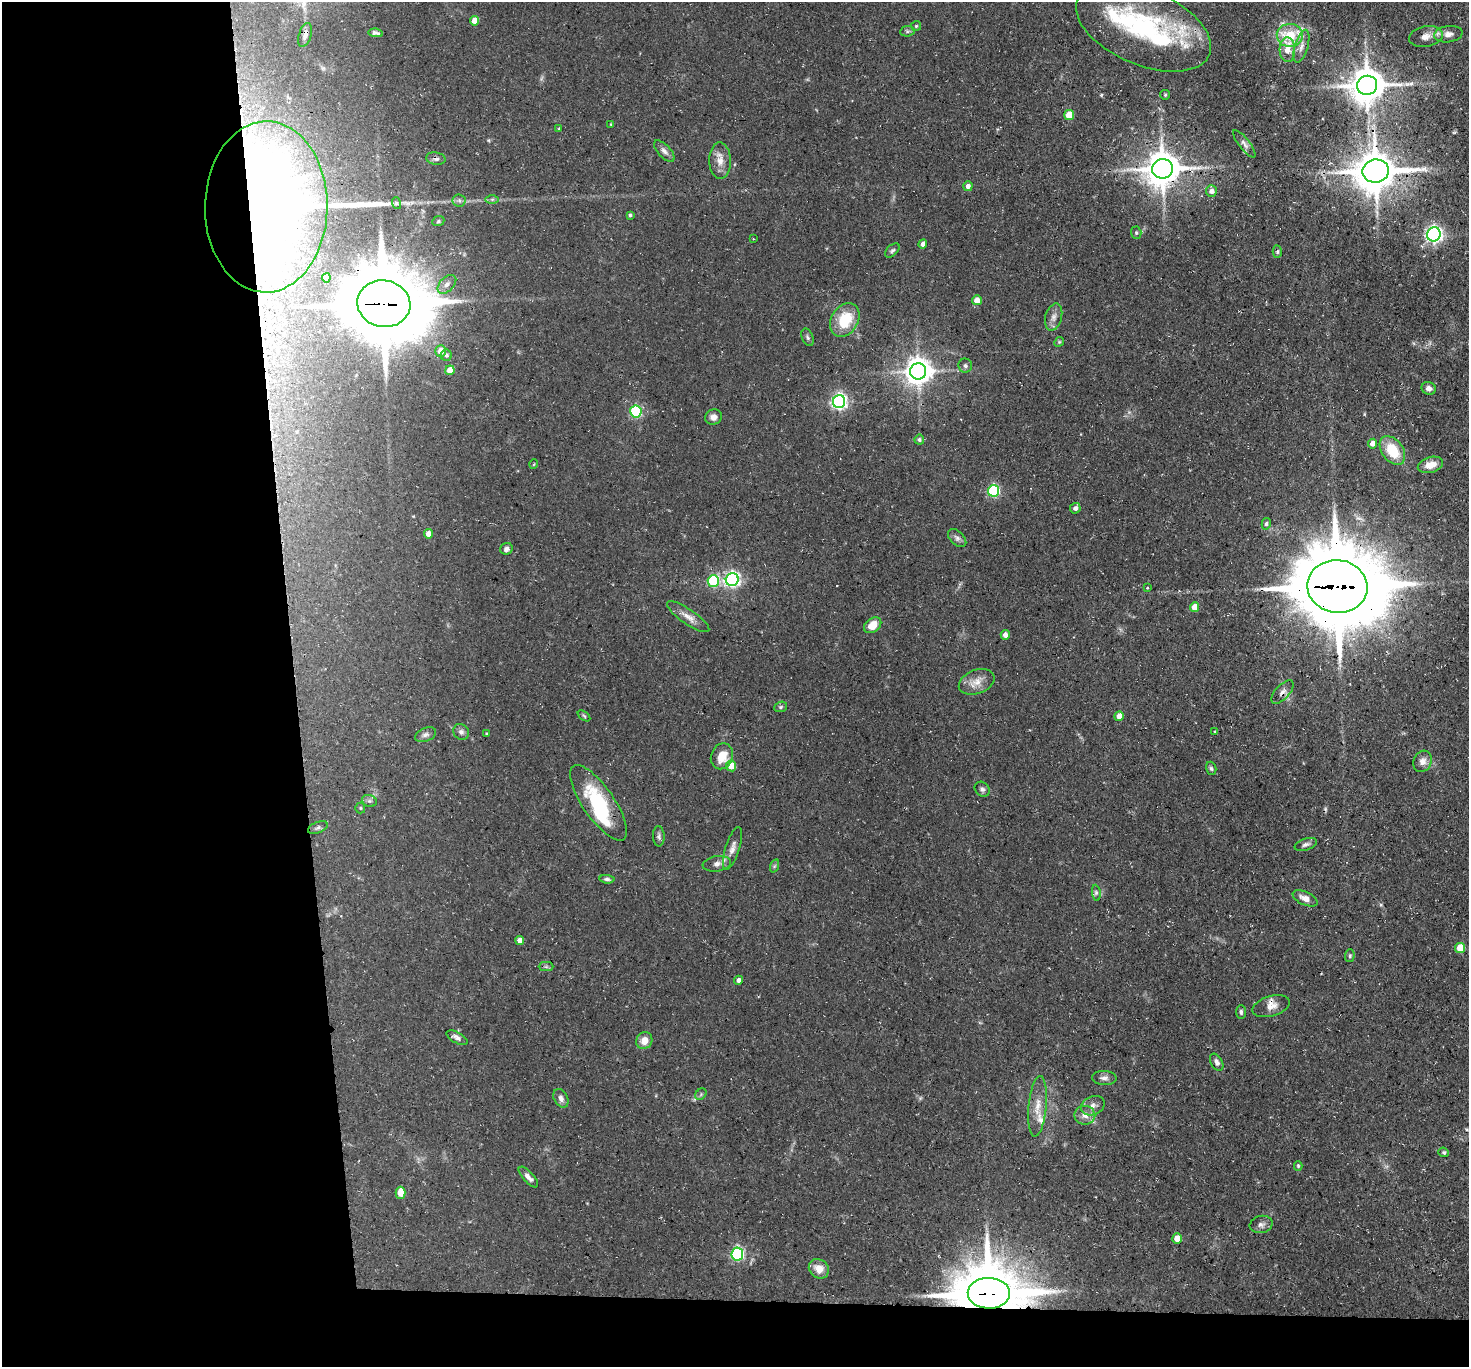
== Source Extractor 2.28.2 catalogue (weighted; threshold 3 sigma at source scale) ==
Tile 7 of 3 x 3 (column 1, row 3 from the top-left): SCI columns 1-1467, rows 156-1520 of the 4401 x 4372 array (HDU 1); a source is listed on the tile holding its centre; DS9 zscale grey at full resolution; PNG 1471 x 1369 px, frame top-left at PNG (2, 2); each listed source drawn as its Kron ellipse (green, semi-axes under 4 px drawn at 4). Shown black and unused: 23% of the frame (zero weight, under 3 of 4 exposures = <1% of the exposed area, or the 3 px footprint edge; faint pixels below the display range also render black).
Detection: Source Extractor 2.28.2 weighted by HDU 2 'WHT'; one run over the whole footprint, this tile lists its part. Background 0.0734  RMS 0.0054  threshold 0.0241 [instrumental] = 3 sigma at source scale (4.5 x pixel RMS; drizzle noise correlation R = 1.50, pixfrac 1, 0.05/0.05 arcsec/px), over >= 5 px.
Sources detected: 135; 2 inside a brighter object's white glare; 3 cosmic-ray / hot-pixel residue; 1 long thin detection or spike segment (spike, bleed or trail) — neither listed nor drawn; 6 inside a brighter listed object's ellipse — not listed separately; the other 123 listed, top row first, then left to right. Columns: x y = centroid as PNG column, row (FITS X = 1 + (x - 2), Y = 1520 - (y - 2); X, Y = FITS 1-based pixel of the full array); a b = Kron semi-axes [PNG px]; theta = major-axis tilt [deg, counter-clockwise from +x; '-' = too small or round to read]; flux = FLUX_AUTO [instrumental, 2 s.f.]
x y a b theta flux
475 21 5 4 - 7
916 26 5 5 - 0.67
1143 27 71 37 -23 85
907 31 7 5 6 1.1
376 33 7 3 -8 1.2
1448 34 14 8 8 3.9
305 35 12 6 73 2.7
1290 35 13 11 -2 20
1426 36 17 10 11 4.7
1301 46 17 6 73 3.9
1287 50 12 7 -88 6.8
1367 85 10 9 - 1300
1165 95 5 4 - 0.64
1069 115 5 5 - 14
611 124 4 2 - 0.39
559 128 3 3 - 0.49
1244 144 17 5 -52 2.3
664 151 13 6 -47 2.4
436 159 10 6 -9 1.5
720 161 18 11 -88 5.5
1163 169 10 9 - 1300
1376 171 13 11 10 1700
968 186 5 4 - 2.3
1211 191 6 5 - 2.9
492 199 7 4 0 0.98
459 200 6 6 - 1.3
396 203 6 4 -73 0.79
266 207 85 61 89 910
630 215 3 3 - 0.85
438 221 6 5 - 0.87
1136 233 6 5 - 0.91
1434 234 7 7 - 180
753 239 3 3 - 0.46
923 244 4 4 - 2.5
892 250 9 5 44 1.2
1277 252 6 4 89 0.8
326 278 4 4 - 4.3
447 284 11 7 45 3
977 300 5 5 - 4.9
384 304 27 23 -12 5000
1054 317 14 8 74 3.1
845 320 18 13 59 18
807 337 9 5 -67 1.2
1059 342 5 4 - 0.65
441 351 5 5 - 6.3
446 355 5 5 - 1.2
965 366 7 7 - 1.5
450 370 5 4 - 7.3
918 371 8 8 - 680
1429 388 7 6 - 2.4
839 402 6 6 - 160
636 411 6 5 - 51
713 417 9 7 20 2.7
919 440 5 5 - 1.1
1372 444 5 4 - 3.9
1392 450 16 10 -53 17
534 464 5 3 - 0.43
1430 465 13 7 16 6.4
994 491 6 5 - 64
1075 508 5 5 - 2.1
1266 524 6 4 75 0.99
428 534 4 4 - 4
957 538 11 6 -45 1.8
506 549 6 6 - 1.9
732 579 6 6 - 150
713 581 6 5 - 48
1337 586 30 26 -8 6800
1147 588 3 3 - 0.98
1195 607 5 4 - 7.5
688 617 25 7 -34 4.7
873 625 9 7 38 8.3
1005 635 5 4 - 2.6
977 682 18 12 20 6.3
1282 692 14 7 47 2.8
781 707 6 5 - 0.91
584 716 7 3 -38 0.73
1119 716 5 4 - 5.8
1215 731 3 2 - 0.74
461 732 8 7 - 1.9
487 734 4 3 - 0.88
425 735 11 6 21 2
722 756 13 11 68 9.1
1422 761 11 9 64 3.5
731 766 5 5 - 8.6
1211 768 7 5 -72 0.96
982 789 8 6 -43 1.5
369 801 7 5 -19 1.3
598 803 44 16 -55 35
360 808 5 5 - 0.62
318 828 10 5 22 1.4
659 836 10 6 -87 1.4
1306 844 11 5 18 1.7
732 848 22 7 72 3.7
717 864 14 7 8 3.1
774 866 7 4 70 0.83
607 879 7 4 -5 1.1
1096 893 8 4 -83 1.2
1305 898 13 6 -25 4
520 941 4 4 - 4.1
1460 948 5 5 - 13
1350 956 6 5 - 0.84
546 967 7 4 -1 1
739 980 4 4 - 2.3
1271 1006 19 10 16 4.9
1241 1012 7 5 -89 1
457 1038 11 5 -28 2.2
644 1041 8 8 - 5.5
1217 1062 9 5 -60 2.1
1104 1078 12 7 -2 2.3
701 1094 6 5 - 0.93
561 1098 10 6 -62 2.4
1038 1106 30 9 85 7.7
1093 1106 12 9 24 3.2
1085 1115 10 9 - 3.9
1444 1152 5 4 - 0.88
1298 1166 5 4 - 0.64
528 1177 13 5 -48 2.5
400 1193 6 5 - 9.6
1261 1224 11 8 13 2.4
1177 1239 5 4 - 6.6
737 1254 6 6 - 92
819 1269 10 9 - 6.6
989 1293 21 15 -1 3600
Overlapping masked pixels (flux is a lower limit): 11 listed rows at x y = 305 35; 1367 85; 436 159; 1163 169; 1376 171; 266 207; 384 304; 1337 586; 1282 692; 1271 1006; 989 1293
Isophote crosses this tile's border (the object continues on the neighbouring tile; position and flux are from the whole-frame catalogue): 1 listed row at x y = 266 207